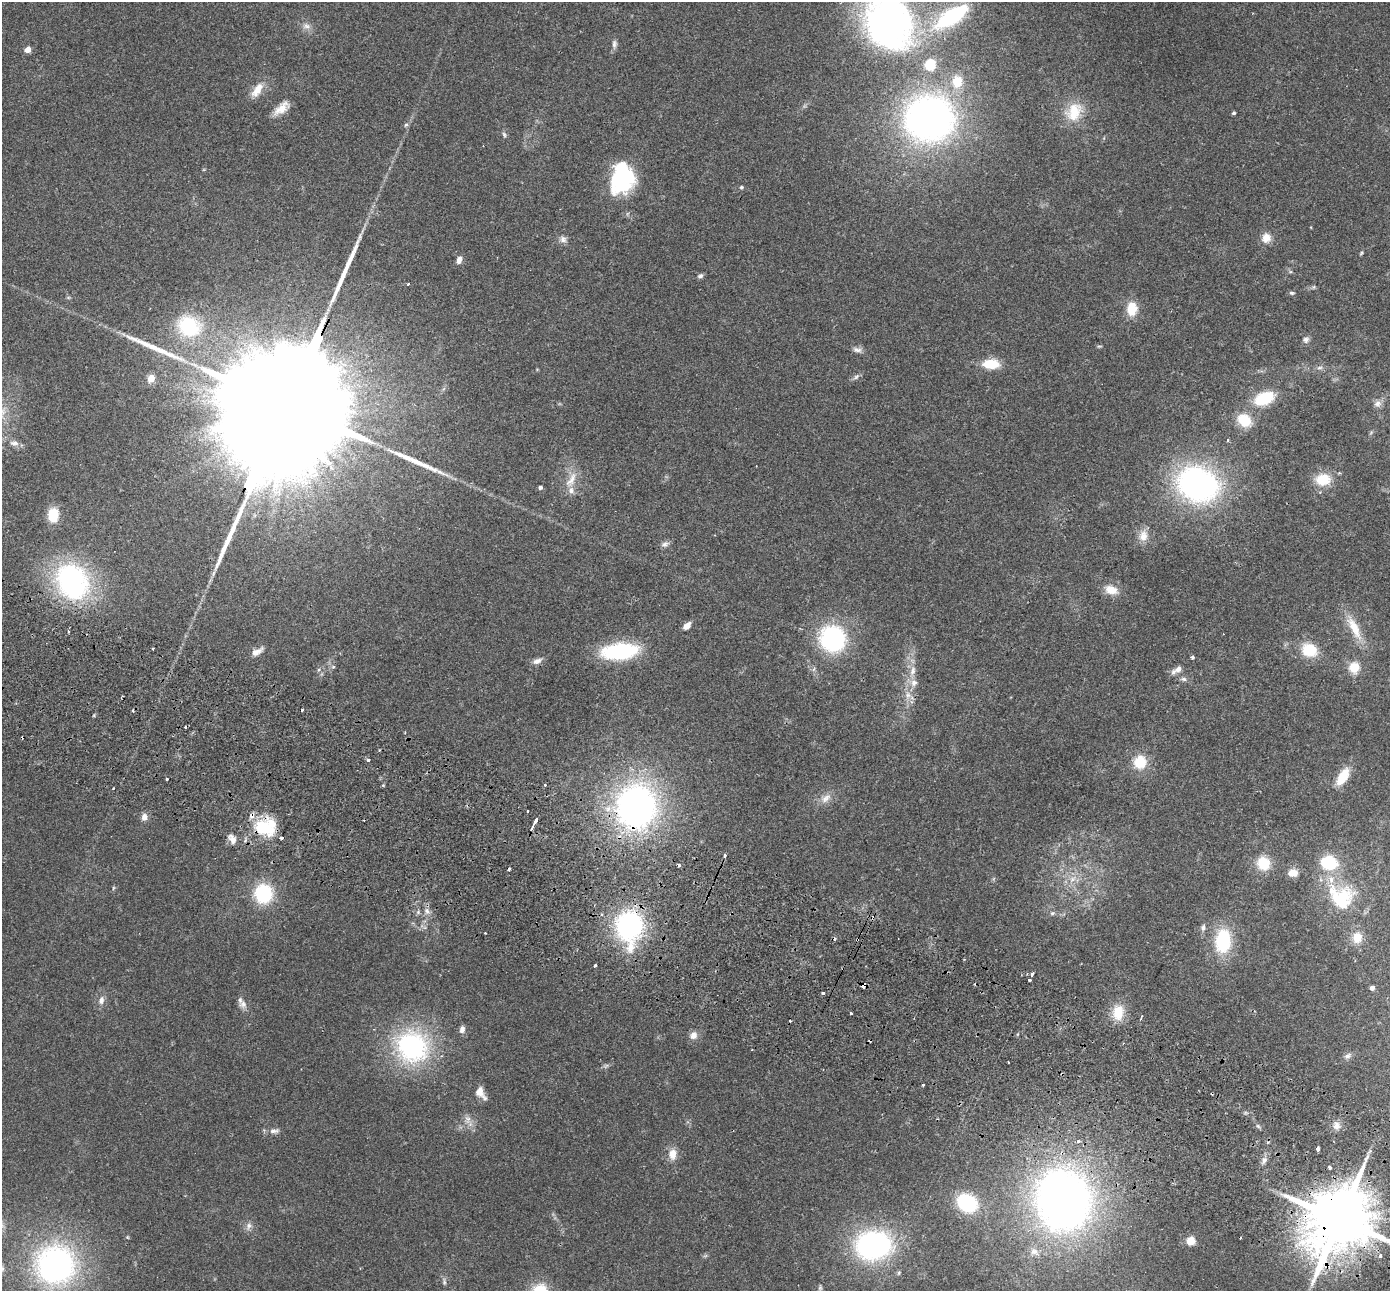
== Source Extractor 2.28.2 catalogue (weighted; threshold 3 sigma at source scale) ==
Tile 6 of 4 x 4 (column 2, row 2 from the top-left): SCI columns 1416-2803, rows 2774-4062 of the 5610 x 5679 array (HDU 1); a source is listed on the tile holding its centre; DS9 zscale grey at full resolution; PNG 1392 x 1293 px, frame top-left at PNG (2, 2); no overlay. Shown black and unused: <1% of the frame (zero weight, under 2 of 3 exposures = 3% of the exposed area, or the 3 px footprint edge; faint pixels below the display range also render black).
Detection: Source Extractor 2.28.2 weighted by HDU 2 'WHT'; one run over the whole footprint, this tile lists its part. Background 0.109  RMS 0.0092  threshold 0.0414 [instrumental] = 3 sigma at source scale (4.5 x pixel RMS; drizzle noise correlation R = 1.50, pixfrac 1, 0.05/0.05 arcsec/px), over >= 5 px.
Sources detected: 164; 1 too faint to see at this stretch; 16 cosmic-ray / hot-pixel residue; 3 long thin detections or spike segments (spike, bleed or trail) — not listed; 11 inside a brighter listed object's ellipse — not listed separately; the other 133 listed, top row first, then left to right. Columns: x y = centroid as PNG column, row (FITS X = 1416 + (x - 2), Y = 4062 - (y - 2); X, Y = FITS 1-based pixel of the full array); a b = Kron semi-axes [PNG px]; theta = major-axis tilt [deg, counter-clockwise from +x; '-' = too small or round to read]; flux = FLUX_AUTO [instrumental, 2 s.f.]
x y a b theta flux
952 16 33 13 33 110
888 22 72 59 -59 310
306 26 12 9 -21 5.7
614 44 12 6 -89 3.5
28 49 5 5 - 8.7
957 81 16 13 86 17
257 90 21 10 55 13
281 108 22 10 40 12
1074 112 26 20 62 28
1233 113 3 3 - 1.8
929 119 38 35 2 470
406 125 6 5 - 1.7
504 135 9 4 -71 2
622 179 31 24 75 90
741 187 5 4 - 1.6
1266 238 12 11 - 9.5
563 239 10 9 - 4.4
1361 253 5 4 - 1.1
459 260 8 5 66 5.7
1290 272 6 4 18 1.1
700 276 7 5 32 2.6
408 284 3 3 - 1.6
1313 287 6 5 - 1.4
1292 293 8 5 -10 1.7
1132 309 15 11 87 21
189 326 25 22 -32 69
1306 340 9 8 - 3.4
1099 346 7 3 8 1.1
857 350 13 7 -7 4.3
991 364 19 11 -1 22
1319 368 9 4 1 2.3
856 377 11 6 40 2.8
151 378 5 4 - 25
1264 398 19 12 23 43
1377 404 10 9 - 5
286 405 117 22 64 120000
2 413 23 11 79 13
1244 420 14 11 -34 29
14 443 12 8 -8 5.2
1323 479 20 15 1 22
571 480 28 11 64 15
1198 484 36 29 -23 280
540 487 4 4 - 2.5
53 515 12 9 83 26
1143 536 17 13 79 11
665 544 11 7 20 3.8
72 581 41 33 -62 180
1111 590 16 10 -18 13
687 626 8 5 45 7.8
1354 628 40 11 -63 23
68 631 3 3 - 1.5
833 639 20 19 - 140
1309 650 18 15 -24 28
620 651 32 14 5 100
257 652 17 7 28 6.9
1192 657 4 4 - 2.1
537 661 12 7 19 4.9
333 667 5 5 - 1.5
1354 667 14 12 86 16
1178 669 10 7 39 4.8
912 671 20 7 77 10
1183 679 8 5 -2 2.7
908 695 14 11 -70 9.1
379 750 3 3 - 0.8
368 760 3 3 - 3.5
1140 762 14 12 78 25
1343 776 22 10 59 21
167 779 3 3 - 2.6
383 785 5 4 - 0.92
826 798 17 10 37 8.6
636 807 39 35 86 380
527 811 3 2 - 1.5
144 817 9 8 - 5.5
535 822 12 3 63 13
263 828 27 20 -21 46
232 839 14 9 -53 7
725 855 3 3 - 4
1263 863 14 13 - 26
1329 863 13 10 -13 57
679 865 3 3 - 3.1
1293 873 11 9 1 9.4
1072 879 9 7 62 5.8
113 888 6 3 71 1.1
263 893 17 16 - 63
1341 897 36 31 -40 72
427 911 9 7 -64 4.5
1052 913 7 5 3 2.2
873 918 5 4 - 1.8
629 926 30 22 88 160
425 927 7 4 -18 1.7
1203 928 9 6 74 3.3
1357 938 14 11 81 14
1223 941 21 15 85 65
595 965 3 3 - 1.9
1032 974 4 3 - 4.9
1029 980 3 3 - 4.6
864 986 4 3 - 13
1372 988 4 4 - 4.7
823 993 3 3 - 6.7
101 1000 11 7 75 5.4
243 1004 13 11 77 5.4
1118 1012 22 14 86 19
851 1013 3 3 - 1.6
462 1029 9 6 73 4.1
693 1035 11 9 47 6
1123 1043 3 3 - 0.82
412 1046 31 29 -45 160
1348 1056 11 7 28 3.5
606 1066 8 6 22 2.1
923 1085 3 3 - 2
481 1093 17 9 -57 9.1
467 1119 15 8 89 6.7
1258 1126 7 4 -45 1.7
1336 1126 11 9 79 6.3
274 1131 15 7 2 4.8
1078 1141 4 4 - 2.4
1318 1149 4 3 - 6.5
672 1154 15 10 85 10
1264 1160 9 7 60 3.9
1330 1167 4 3 - 2.7
1063 1200 60 55 -76 620
967 1203 16 13 -34 77
1339 1220 20 16 60 9600
249 1226 11 8 67 4.5
1190 1241 5 5 - 41
873 1245 31 24 5 210
1034 1251 12 9 -37 6.8
705 1256 7 4 19 1.4
1380 1256 4 3 - 5.6
55 1265 36 35 - 270
2 1269 10 6 89 3
444 1282 11 5 -85 2.5
820 1288 10 5 85 2.6
Overlapping masked pixels (flux is a lower limit): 8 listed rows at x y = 286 405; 636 807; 263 828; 873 918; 629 926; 864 986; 1063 1200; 1339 1220
Isophote crosses this tile's border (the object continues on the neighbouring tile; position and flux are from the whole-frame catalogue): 4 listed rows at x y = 888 22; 2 413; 1339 1220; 2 1269